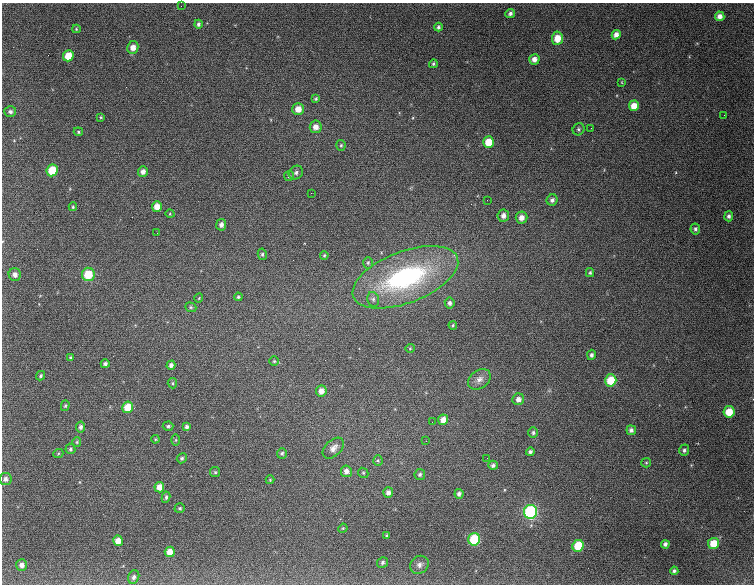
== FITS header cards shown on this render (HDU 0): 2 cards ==
NAXIS1  =                  752
NAXIS2  =                  582

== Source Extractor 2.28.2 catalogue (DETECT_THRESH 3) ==
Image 752 x 582 px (HDU 0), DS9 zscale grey, 1 PNG px = 1 image px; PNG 756 x 586 px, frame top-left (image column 1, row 582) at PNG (2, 3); each listed source drawn as its Kron ellipse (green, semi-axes under 4 px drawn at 4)
Background 3310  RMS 74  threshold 222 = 3 sigma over >= 5 px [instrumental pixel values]
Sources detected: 116; all 116 listed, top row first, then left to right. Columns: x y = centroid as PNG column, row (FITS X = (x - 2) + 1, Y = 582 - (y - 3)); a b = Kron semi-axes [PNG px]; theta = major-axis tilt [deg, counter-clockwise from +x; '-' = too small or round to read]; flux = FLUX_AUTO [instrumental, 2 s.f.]
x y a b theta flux
181 6 2 2 - 49000
510 13 5 4 - 13000
720 16 5 5 - 27000
198 24 4 3 - 12000
438 27 4 4 - 9000
76 29 4 4 - 5000
616 35 5 4 - 27000
557 38 6 5 - 63000
133 47 6 5 - 37000
68 56 5 5 - 78000
534 59 5 5 - 29000
433 64 4 4 - 8300
622 82 4 2 - 3100
316 99 4 3 - 6600
634 106 5 5 - 60000
298 109 6 5 - 48000
10 112 6 5 - 14000
724 115 2 2 - 2500
101 117 4 3 - 4800
316 127 6 6 - 34000
591 128 2 2 - 3200
579 129 6 5 - 9900
78 132 5 4 - 6000
488 142 6 5 - 95000
341 145 5 4 - 7500
52 170 6 5 - 160000
143 172 5 5 - 23000
296 173 7 6 - 15000
289 176 5 5 - 8000
311 193 2 2 - 25000
487 200 2 2 - 3200
552 200 6 5 - 17000
73 207 4 3 - 6400
157 207 5 5 - 47000
170 214 4 3 - 4200
503 216 6 6 - 25000
729 216 5 4 - 15000
521 218 6 6 - 34000
221 225 6 5 - 20000
695 229 5 4 - 12000
157 233 3 2 - 4000
262 254 5 4 - 9000
324 255 4 3 - 6300
368 263 6 5 - 8000
590 273 4 3 - 7700
15 274 6 6 - 25000
88 274 7 6 - 130000
405 277 56 25 21 840000
238 297 4 4 - 7900
199 298 4 3 - 3800
373 299 7 5 -77 13000
450 303 5 5 - 16000
191 307 6 4 -22 7600
453 325 4 4 - 6000
410 348 4 4 - 5100
591 355 5 4 - 14000
70 357 4 3 - 5900
274 361 5 5 - 7200
105 364 4 4 - 12000
171 365 4 4 - 16000
41 376 5 4 - 8400
479 379 12 9 36 33000
611 380 6 5 - 120000
172 383 5 4 - 6300
321 391 6 5 - 33000
518 399 6 5 - 26000
65 406 5 4 - 6400
128 407 6 5 - 96000
729 412 6 5 - 96000
443 420 5 5 - 45000
432 422 2 2 - 2300
168 426 5 4 - 9700
80 427 5 4 - 15000
187 427 4 3 - 13000
631 430 5 4 - 17000
533 433 5 5 - 10000
155 439 4 3 - 4400
176 440 5 3 - 5400
426 441 3 3 - 2600
77 442 5 4 - 5900
333 448 12 8 44 33000
70 449 5 5 - 8700
684 450 6 5 - 11000
530 452 4 4 - 13000
282 453 5 5 - 9800
58 454 5 3 - 5300
182 458 5 4 - 8900
487 458 3 2 - 5500
378 460 5 4 - 6100
646 463 5 4 - 6000
493 465 5 4 - 14000
346 471 6 5 - 27000
215 472 5 5 - 7400
363 473 5 4 - 6300
420 474 5 5 - 11000
5 479 6 6 - 18000
270 480 4 4 - 4500
159 487 5 5 - 39000
388 492 5 5 - 21000
459 494 5 4 - 16000
166 497 6 4 81 9400
180 508 5 4 - 7200
531 512 7 6 - 580000
343 528 5 4 - 4600
386 536 3 3 - 5900
474 539 6 6 - 240000
118 541 5 5 - 45000
665 544 4 4 - 16000
713 544 5 5 - 100000
578 546 6 5 - 140000
170 552 5 5 - 51000
382 562 6 5 - 12000
22 565 6 5 - 24000
419 565 10 8 39 24000
674 571 4 3 - 11000
134 577 7 5 68 16000